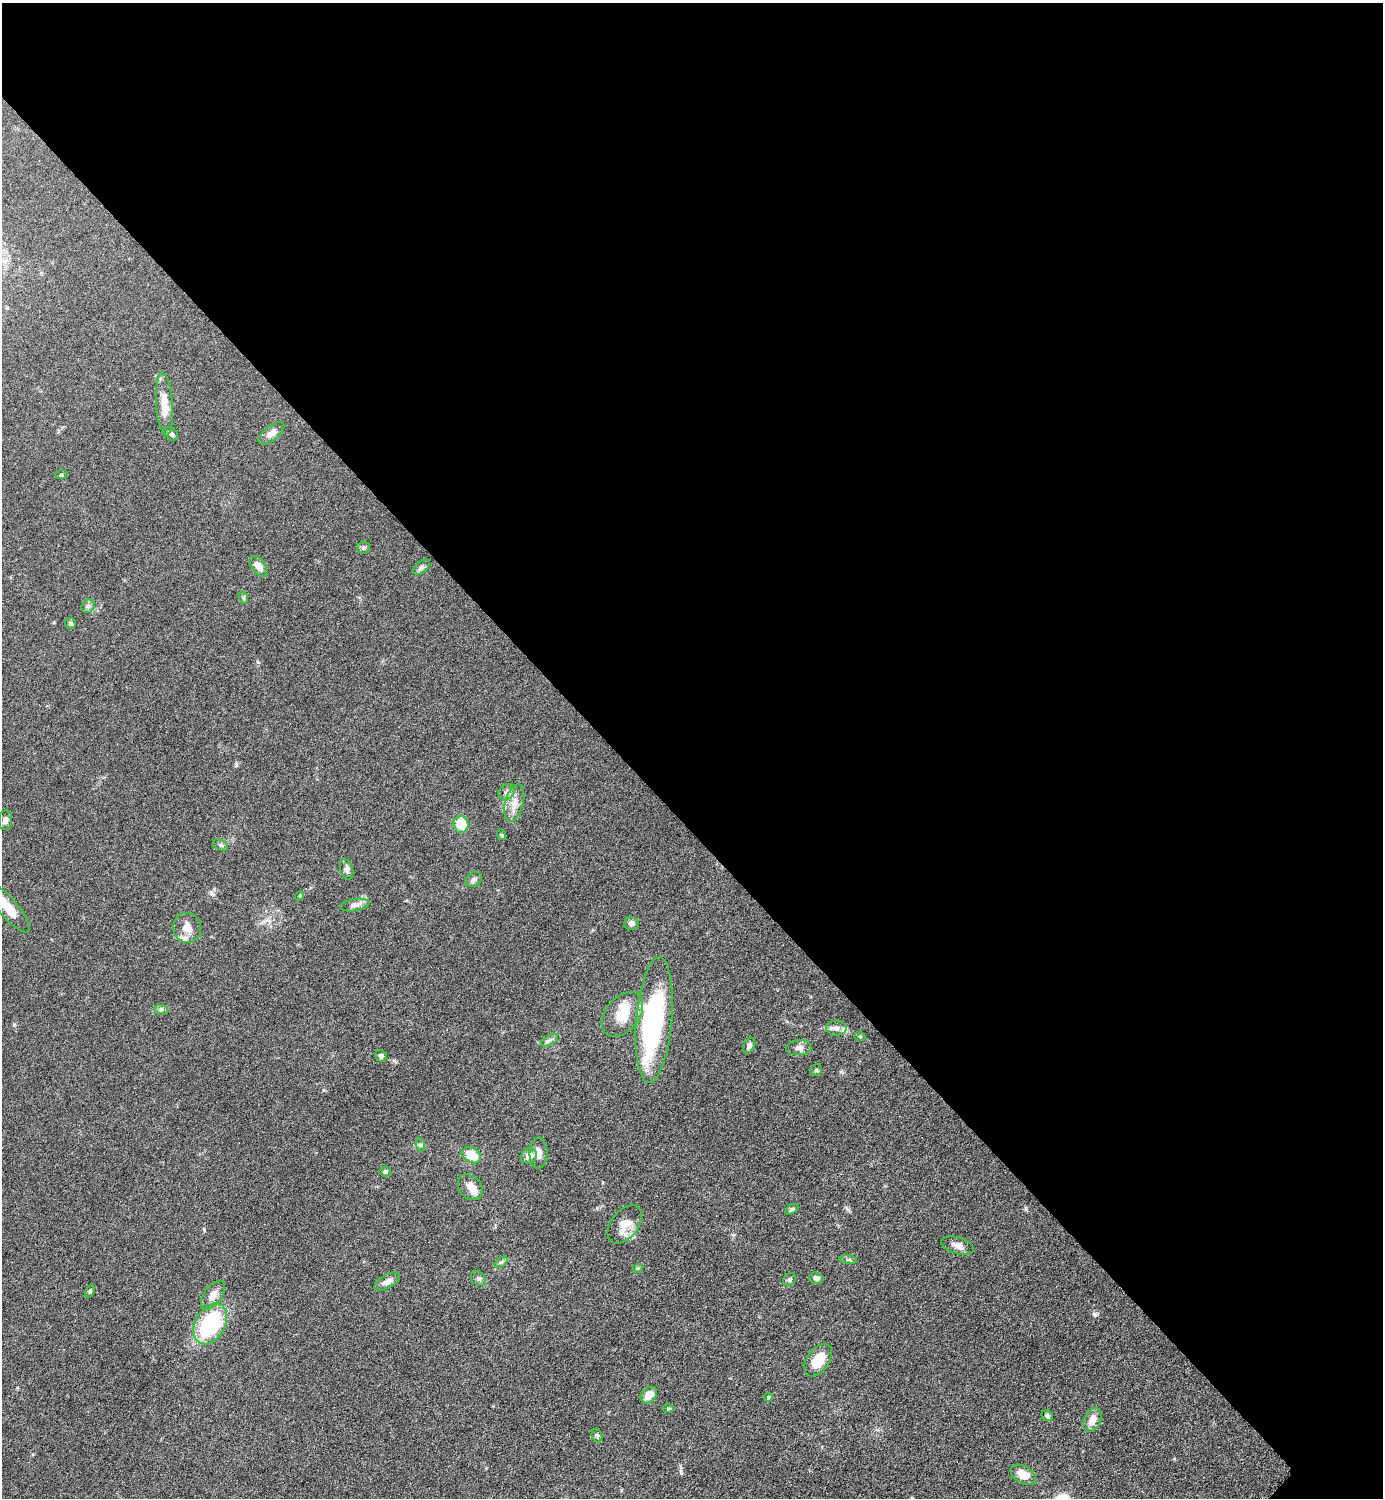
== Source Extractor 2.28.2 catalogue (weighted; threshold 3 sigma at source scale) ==
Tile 3 of 4 x 4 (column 3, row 1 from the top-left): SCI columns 3072-4452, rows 4495-5990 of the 6002 x 6002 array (HDU 1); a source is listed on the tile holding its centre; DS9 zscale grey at full resolution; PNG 1385 x 1500 px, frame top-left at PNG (2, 3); each listed source drawn as its Kron ellipse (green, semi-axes under 4 px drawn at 4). Shown black and unused: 55% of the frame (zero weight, under 6 of 12 exposures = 1% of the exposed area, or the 3 px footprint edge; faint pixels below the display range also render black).
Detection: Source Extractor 2.28.2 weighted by HDU 2 'WHT'; one run over the whole footprint, this tile lists its part. Background 0.0871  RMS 0.0038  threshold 0.0156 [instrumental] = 3 sigma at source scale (4.09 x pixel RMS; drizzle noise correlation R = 1.36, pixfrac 0.8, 0.05/0.05 arcsec/px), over >= 5 px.
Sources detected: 66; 2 inside a brighter object's white glare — neither listed nor drawn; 4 inside a brighter listed object's ellipse — not listed separately; the other 60 listed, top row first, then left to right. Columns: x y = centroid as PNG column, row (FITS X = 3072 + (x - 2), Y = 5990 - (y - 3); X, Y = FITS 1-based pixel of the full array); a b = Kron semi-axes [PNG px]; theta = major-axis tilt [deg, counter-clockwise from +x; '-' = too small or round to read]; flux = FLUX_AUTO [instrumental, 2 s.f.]
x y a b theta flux
164 404 31 8 -86 5.5
271 433 15 7 38 2.3
171 434 8 5 -45 0.95
61 475 6 4 19 0.4
364 548 6 6 - 0.64
258 566 12 6 -54 2.6
421 567 10 5 38 0.99
244 598 6 4 -71 0.53
88 606 7 6 - 0.87
70 624 5 5 - 0.63
507 792 9 7 35 1.3
514 803 19 9 76 3.8
5 820 10 6 83 1.3
461 824 8 7 - 7.8
502 835 5 3 - 0.35
221 845 8 5 -25 0.71
347 869 10 6 -75 1.2
474 879 9 6 31 1.1
299 896 5 3 - 0.32
355 905 15 6 9 1.7
7 907 32 9 -50 8
631 923 7 7 - 1.4
187 928 15 14 - 3.7
161 1010 7 4 -1 0.65
622 1014 25 16 50 8
654 1020 63 18 85 53
836 1028 10 7 -1 1.6
860 1037 6 3 -19 0.42
550 1040 9 4 31 1
749 1046 8 5 64 1.1
799 1048 13 7 5 1.7
381 1056 6 5 - 1
816 1070 6 5 - 0.57
421 1145 7 4 -71 0.6
538 1153 16 9 88 2.5
471 1155 10 7 -30 6.9
529 1156 8 7 - 2.8
385 1172 5 5 - 0.72
470 1187 14 11 -47 2.9
792 1209 7 4 30 0.74
625 1224 22 13 52 4.9
958 1245 17 8 -16 2.3
848 1260 9 4 -8 0.73
501 1262 7 4 36 0.66
638 1268 5 3 - 0.33
816 1278 7 5 -18 1.1
478 1279 8 6 -44 0.91
789 1280 7 6 - 0.77
387 1281 14 6 29 2.1
90 1291 7 4 70 0.62
213 1295 16 9 54 2.9
210 1324 22 15 60 31
818 1360 18 11 55 7.5
649 1395 9 7 45 4
768 1397 4 3 - 0.4
668 1409 6 4 -1 0.45
1047 1416 6 5 - 0.82
1092 1420 13 8 64 3.3
597 1436 7 5 -76 0.69
1023 1475 14 8 -30 5.1
Isophote crosses this tile's border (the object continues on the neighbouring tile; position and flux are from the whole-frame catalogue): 1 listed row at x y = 7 907
Unlisted compact peaks at least as high as the median listed source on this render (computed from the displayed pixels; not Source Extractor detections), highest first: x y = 1095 1315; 681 1473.